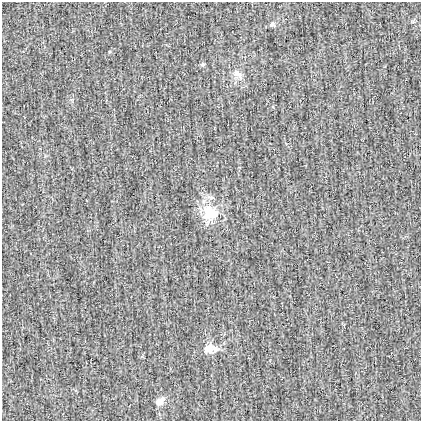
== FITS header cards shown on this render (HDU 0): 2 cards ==
NAXIS1  =                  419
NAXIS2  =                  419

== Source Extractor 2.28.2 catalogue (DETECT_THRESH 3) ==
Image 419 x 419 px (HDU 0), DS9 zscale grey, 1 PNG px = 1 image px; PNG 423 x 423 px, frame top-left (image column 1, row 419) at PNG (2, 2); no overlay
Background -0.00132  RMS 0.03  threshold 0.0901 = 3 sigma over >= 5 px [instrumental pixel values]
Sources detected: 6; all 6 listed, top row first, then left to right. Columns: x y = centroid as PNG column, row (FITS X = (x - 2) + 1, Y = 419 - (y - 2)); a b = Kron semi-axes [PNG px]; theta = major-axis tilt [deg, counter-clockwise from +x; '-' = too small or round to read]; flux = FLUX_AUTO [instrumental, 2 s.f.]
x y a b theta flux
272 25 7 6 - 5.6
203 64 6 5 - 3.4
238 74 15 9 -38 15
210 212 26 22 -40 58
210 349 19 12 -4 24
160 402 11 6 43 17